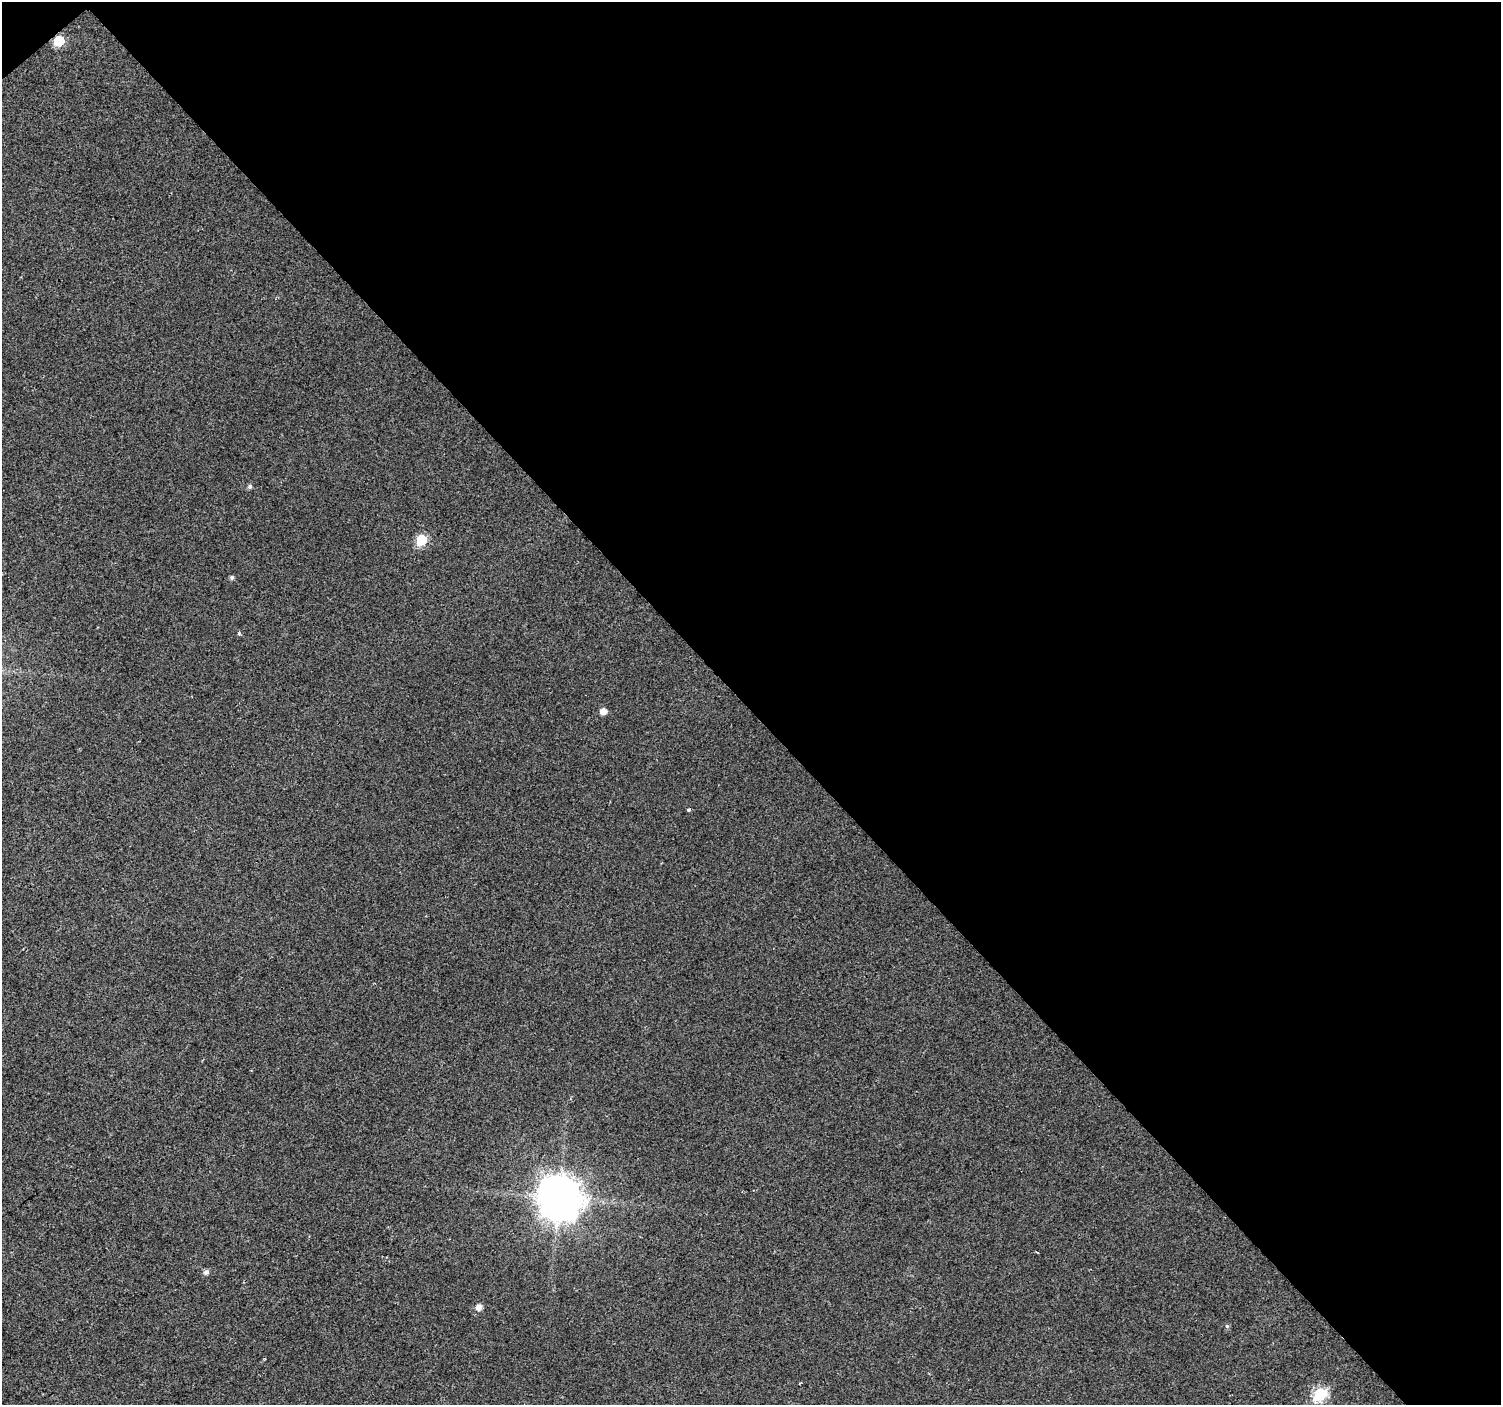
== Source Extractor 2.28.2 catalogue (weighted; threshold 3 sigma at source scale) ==
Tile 2 of 2 x 2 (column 2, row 1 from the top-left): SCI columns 1500-2998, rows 1501-2903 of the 2998 x 2984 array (HDU 1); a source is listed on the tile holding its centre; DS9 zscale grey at full resolution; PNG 1503 x 1407 px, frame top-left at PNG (2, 2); no overlay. Shown black and unused: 51% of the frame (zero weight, under 2 of 3 exposures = <1% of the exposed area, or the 3 px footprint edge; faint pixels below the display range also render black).
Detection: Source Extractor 2.28.2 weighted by HDU 2 'WHT'; one run over the whole footprint, this tile lists its part. Background 0.0177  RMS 0.0077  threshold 0.0349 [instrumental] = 3 sigma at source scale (4.5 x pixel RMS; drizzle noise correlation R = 1.50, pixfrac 1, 0.0396/0.0396 arcsec/px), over >= 5 px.
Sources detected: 13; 1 cosmic-ray / hot-pixel residue — not listed; the other 12 listed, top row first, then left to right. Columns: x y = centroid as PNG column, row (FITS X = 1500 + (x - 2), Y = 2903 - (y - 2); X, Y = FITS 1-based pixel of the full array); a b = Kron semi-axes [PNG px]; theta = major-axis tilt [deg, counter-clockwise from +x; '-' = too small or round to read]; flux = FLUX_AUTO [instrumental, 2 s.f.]
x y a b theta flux
59 41 6 6 - 34
250 487 6 5 - 1.6
421 540 6 6 - 43
232 577 5 5 - 1.7
239 634 5 4 - 1
603 711 6 5 - 5.7
688 810 3 3 - 1.5
559 1198 14 13 - 1900
206 1272 6 6 - 2.6
479 1307 6 6 - 4.6
1227 1326 5 5 - 1.2
1320 1394 7 6 - 77
Overlapping masked pixels (flux is a lower limit): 1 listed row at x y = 59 41